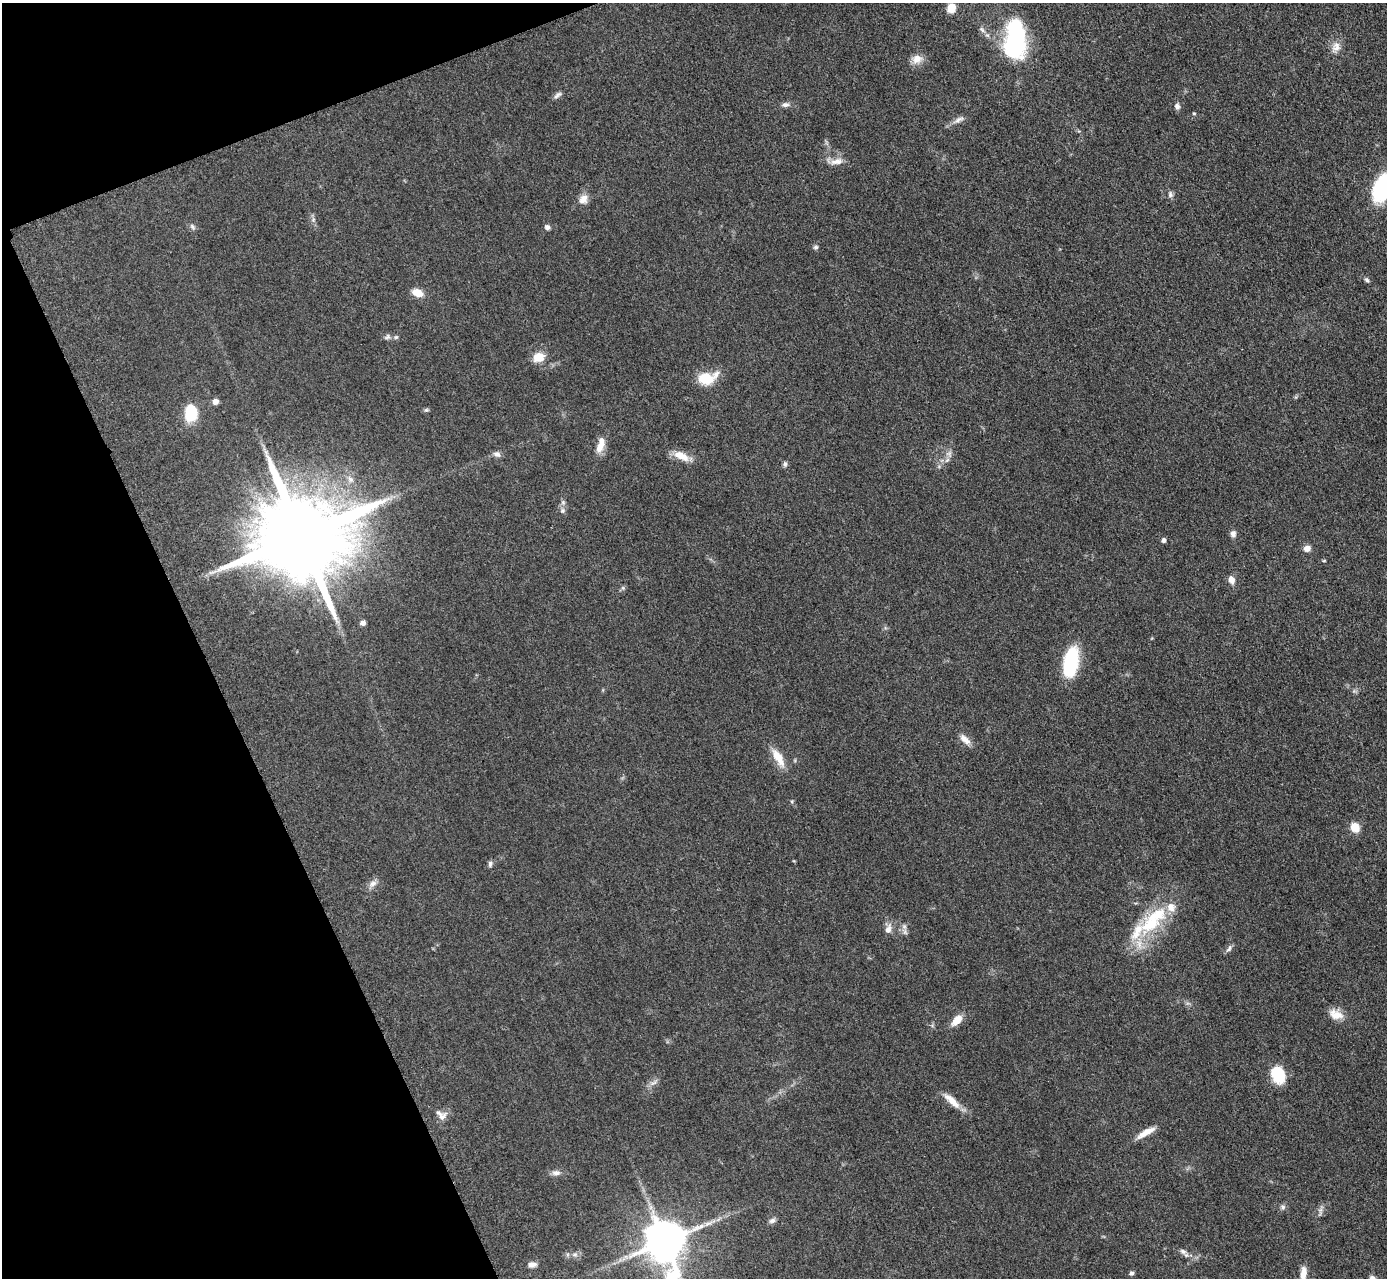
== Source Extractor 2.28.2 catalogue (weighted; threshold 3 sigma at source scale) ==
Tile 5 of 4 x 4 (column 1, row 2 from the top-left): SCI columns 19-1403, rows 2847-4122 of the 5624 x 5584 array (HDU 1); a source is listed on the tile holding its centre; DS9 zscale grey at full resolution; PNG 1389 x 1280 px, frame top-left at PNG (2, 3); no overlay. Shown black and unused: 19% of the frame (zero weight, under 3 of 5 exposures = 4% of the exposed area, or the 3 px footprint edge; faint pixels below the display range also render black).
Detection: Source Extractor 2.28.2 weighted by HDU 2 'WHT'; one run over the whole footprint, this tile lists its part. Background 0.0524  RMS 0.0056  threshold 0.0251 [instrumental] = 3 sigma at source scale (4.5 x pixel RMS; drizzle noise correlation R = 1.50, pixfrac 1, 0.05/0.05 arcsec/px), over >= 5 px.
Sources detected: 72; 5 inside a brighter listed object's ellipse — not listed separately; the other 67 listed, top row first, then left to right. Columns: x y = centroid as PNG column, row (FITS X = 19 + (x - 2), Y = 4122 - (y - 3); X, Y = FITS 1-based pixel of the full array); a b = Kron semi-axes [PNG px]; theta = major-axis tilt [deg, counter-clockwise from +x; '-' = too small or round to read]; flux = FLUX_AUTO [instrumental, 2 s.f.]
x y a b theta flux
951 8 9 8 - 7.1
1015 38 44 20 89 68
1336 47 14 11 69 4.3
917 59 15 12 19 4.9
557 95 13 5 40 1.7
786 105 10 6 5 1.9
1177 106 8 7 - 1.8
1194 113 4 4 - 0.54
959 120 15 6 27 2.8
837 161 17 8 10 4.4
1381 188 33 18 74 35
1170 194 8 6 88 1.5
583 199 13 11 50 4.1
192 227 9 5 -46 1.4
547 227 6 6 - 1.6
816 247 6 6 - 1.1
1367 280 7 5 -43 1.2
417 293 12 8 -21 6.7
387 337 8 6 51 1.4
396 337 7 5 20 0.96
538 357 12 10 21 8
706 378 19 14 -3 13
215 401 7 6 - 2.4
426 410 6 6 - 0.91
191 413 15 10 90 22
600 445 21 9 73 6.6
497 454 10 7 -22 2.1
949 454 9 6 -12 2.1
681 456 22 9 -26 7.5
785 464 8 5 90 1.2
562 511 7 7 - 1.6
1233 534 8 7 - 2.1
301 536 25 23 7 9500
1164 540 6 5 - 1.4
1307 548 7 6 - 3.7
1324 561 5 3 - 0.49
1231 580 11 8 -70 3.2
623 588 6 4 -72 0.79
363 623 7 6 - 1.8
1071 662 27 13 78 39
965 739 17 8 -41 4.1
778 757 26 10 -59 8.7
1355 827 9 8 - 8
490 864 8 5 78 1.3
373 883 10 7 32 2.7
1150 925 40 18 31 27
904 926 8 6 -55 1.8
888 929 13 8 73 3.4
1229 949 10 6 61 1.6
1336 1014 19 12 -20 6.5
957 1020 16 8 44 6.1
1278 1075 17 13 -66 19
654 1083 12 5 32 2
952 1101 28 8 -42 7.3
442 1117 16 8 44 3.4
1146 1132 24 7 29 6.4
556 1173 12 7 0 2.5
1283 1207 8 6 -33 1.4
1320 1211 15 3 79 1.5
772 1221 10 6 24 1.7
665 1241 14 12 -75 1600
1183 1251 10 6 -29 2.1
575 1255 7 6 - 1.7
532 1264 10 6 4 2.6
1131 1273 6 5 - 1.3
1303 1274 17 7 84 5.6
1372 1278 8 6 -9 2
Isophote crosses this tile's border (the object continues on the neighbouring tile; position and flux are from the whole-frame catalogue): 4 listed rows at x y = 1381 188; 665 1241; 1303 1274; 1372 1278